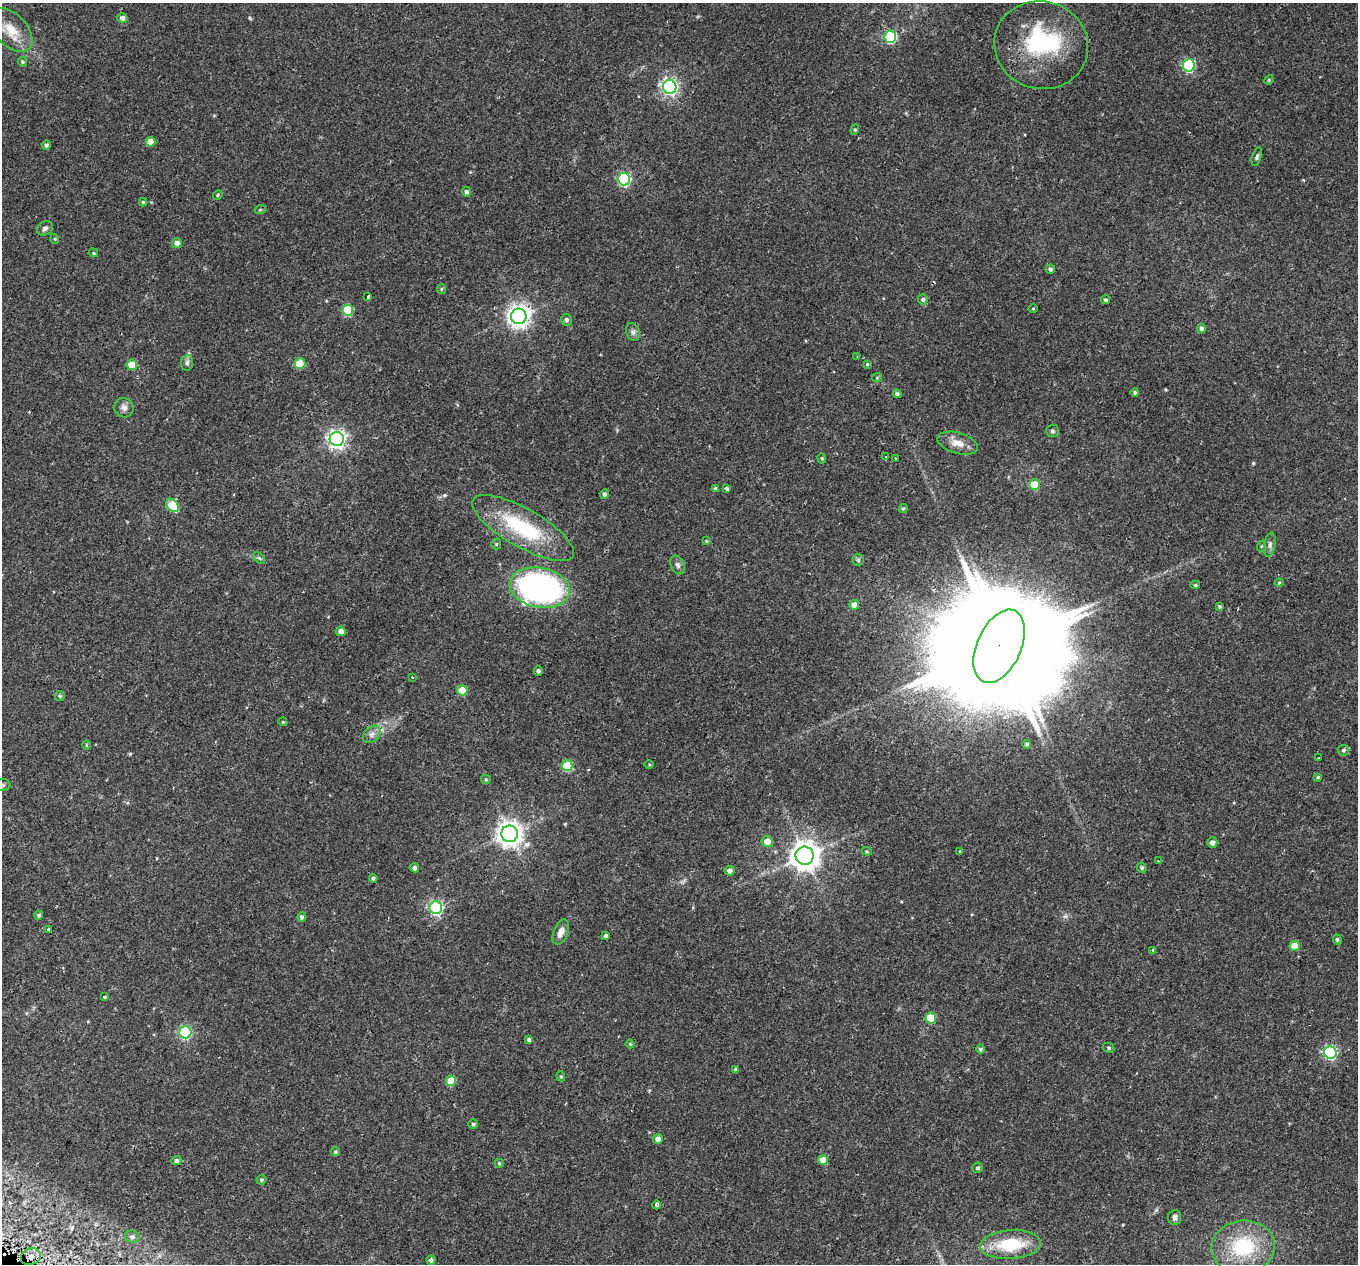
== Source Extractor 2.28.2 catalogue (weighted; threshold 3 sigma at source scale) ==
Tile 7 of 4 x 4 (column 3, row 2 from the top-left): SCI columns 2787-4142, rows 2882-4143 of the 5565 x 5701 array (HDU 1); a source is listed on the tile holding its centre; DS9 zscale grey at full resolution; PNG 1360 x 1266 px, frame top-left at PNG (2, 3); each listed source drawn as its Kron ellipse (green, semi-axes under 4 px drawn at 4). Shown black and unused: <1% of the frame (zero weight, under 2 of 3 exposures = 5% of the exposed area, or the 3 px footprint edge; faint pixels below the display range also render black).
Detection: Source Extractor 2.28.2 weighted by HDU 2 'WHT'; one run over the whole footprint, this tile lists its part. Background 0.0416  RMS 0.0036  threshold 0.0162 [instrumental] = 3 sigma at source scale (4.5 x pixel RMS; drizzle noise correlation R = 1.50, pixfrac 1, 0.0396/0.0396 arcsec/px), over >= 5 px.
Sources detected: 134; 1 too faint to see at this stretch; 2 inside a brighter object's white glare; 1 cosmic-ray / hot-pixel residue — neither listed nor drawn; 1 inside a brighter listed object's ellipse — not listed separately; the other 129 listed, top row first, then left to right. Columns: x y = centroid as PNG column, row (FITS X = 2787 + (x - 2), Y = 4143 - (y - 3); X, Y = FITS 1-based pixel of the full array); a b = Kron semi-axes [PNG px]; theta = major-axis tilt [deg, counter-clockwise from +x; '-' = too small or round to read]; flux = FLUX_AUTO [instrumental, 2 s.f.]
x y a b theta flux
122 18 5 4 - 1.4
11 30 26 16 -46 8.4
890 37 6 6 - 34
1041 45 47 44 -15 37
22 62 5 4 - 0.5
1189 65 6 6 - 37
1269 80 5 4 - 0.4
670 87 7 6 - 100
855 130 5 4 - 0.47
150 142 5 5 - 3.6
46 145 4 4 - 0.88
1257 156 9 4 73 0.73
624 179 6 6 - 42
466 192 5 4 - 0.91
218 195 5 4 - 0.45
143 202 4 4 - 0.49
260 210 5 3 - 0.34
45 228 8 7 - 1.2
55 239 5 3 - 0.34
177 243 5 5 - 1.7
93 253 5 4 - 0.41
1050 269 4 4 - 0.98
441 289 5 4 - 0.45
368 297 3 3 - 1
923 299 5 5 - 0.88
1106 300 4 4 - 0.52
1033 309 4 3 - 0.31
348 310 5 5 - 18
519 316 8 7 - 230
566 320 6 5 - 0.81
1201 328 4 4 - 0.89
633 332 9 6 -70 1.1
857 356 4 2 - 0.26
187 363 8 6 85 1
300 364 5 5 - 10
867 364 3 3 - 0.4
132 365 5 5 - 8
877 378 5 4 - 0.35
1135 393 4 4 - 0.67
897 394 4 4 - 0.84
124 408 10 9 - 1.6
1052 431 6 6 - 0.79
337 439 7 7 - 140
958 443 21 10 -16 4
885 457 3 3 - 0.66
822 458 5 4 - 0.44
896 458 3 3 - 1.5
1035 485 5 5 - 9.6
715 488 3 3 - 1
727 489 3 3 - 6.2
604 494 5 4 - 0.92
172 505 7 5 -50 17
903 508 5 4 - 0.47
523 528 57 19 -30 29
706 541 4 3 - 0.28
496 544 5 5 - 0.44
1270 545 12 5 81 1.2
1262 546 6 3 71 0.38
259 558 7 4 -44 0.63
858 560 6 6 - 0.56
678 565 10 6 -64 1.1
1279 583 4 4 - 0.37
1195 585 5 4 - 0.54
540 588 30 20 -11 97
854 605 5 5 - 3.1
1219 607 3 3 - 0.47
341 631 5 4 - 2.1
999 646 39 22 66 13000
538 671 4 4 - 0.91
412 677 3 2 - 0.24
462 690 5 5 - 10
60 696 5 5 - 0.42
283 722 4 3 - 0.32
372 734 10 7 44 1.5
1027 744 4 4 - 0.58
86 745 5 3 - 0.3
1343 750 5 5 - 0.64
1319 758 3 3 - 0.46
649 765 5 3 - 0.33
567 766 5 5 - 16
1318 777 4 3 - 0.41
486 779 5 4 - 0.41
2 785 8 6 -2 0.79
510 834 8 8 - 310
767 841 5 5 - 3
1212 843 5 5 - 1.6
867 851 5 4 - 0.37
960 851 3 3 - 0.41
805 856 9 9 - 470
1158 861 2 2 - 0.21
415 868 4 4 - 1.2
1142 868 5 4 - 0.54
729 871 5 5 - 1.3
373 878 4 3 - 0.73
436 908 6 6 - 62
39 915 4 4 - 0.72
302 917 5 4 - 0.86
48 929 3 3 - 1.6
561 932 13 7 67 2.6
606 936 4 4 - 0.99
1337 939 5 4 - 0.63
1295 946 5 5 - 4.3
1152 950 3 3 - 1.6
105 997 3 3 - 0.68
931 1018 5 5 - 11
185 1032 6 6 - 34
529 1040 4 3 - 0.67
630 1044 4 3 - 0.29
1109 1048 6 4 -30 0.55
980 1049 4 4 - 0.84
1330 1053 6 6 - 46
736 1070 4 4 - 0.82
561 1076 5 4 - 0.48
451 1081 5 5 - 8.2
473 1124 5 4 - 0.64
658 1139 5 5 - 1.8
335 1152 4 4 - 0.57
823 1160 5 5 - 6.7
176 1161 5 4 - 0.98
499 1163 4 4 - 0.42
978 1168 5 5 - 0.68
261 1180 5 4 - 0.59
657 1205 4 3 - 1.1
1175 1217 7 6 - 1.4
132 1237 7 6 - 0.98
1010 1245 30 14 4 16
1243 1247 32 26 5 25
31 1257 10 8 20 2.8
431 1260 4 4 - 0.93
Overlapping masked pixels (flux is a lower limit): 2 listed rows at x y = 999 646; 31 1257
Isophote crosses this tile's border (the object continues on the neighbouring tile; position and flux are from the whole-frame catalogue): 1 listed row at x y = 2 785